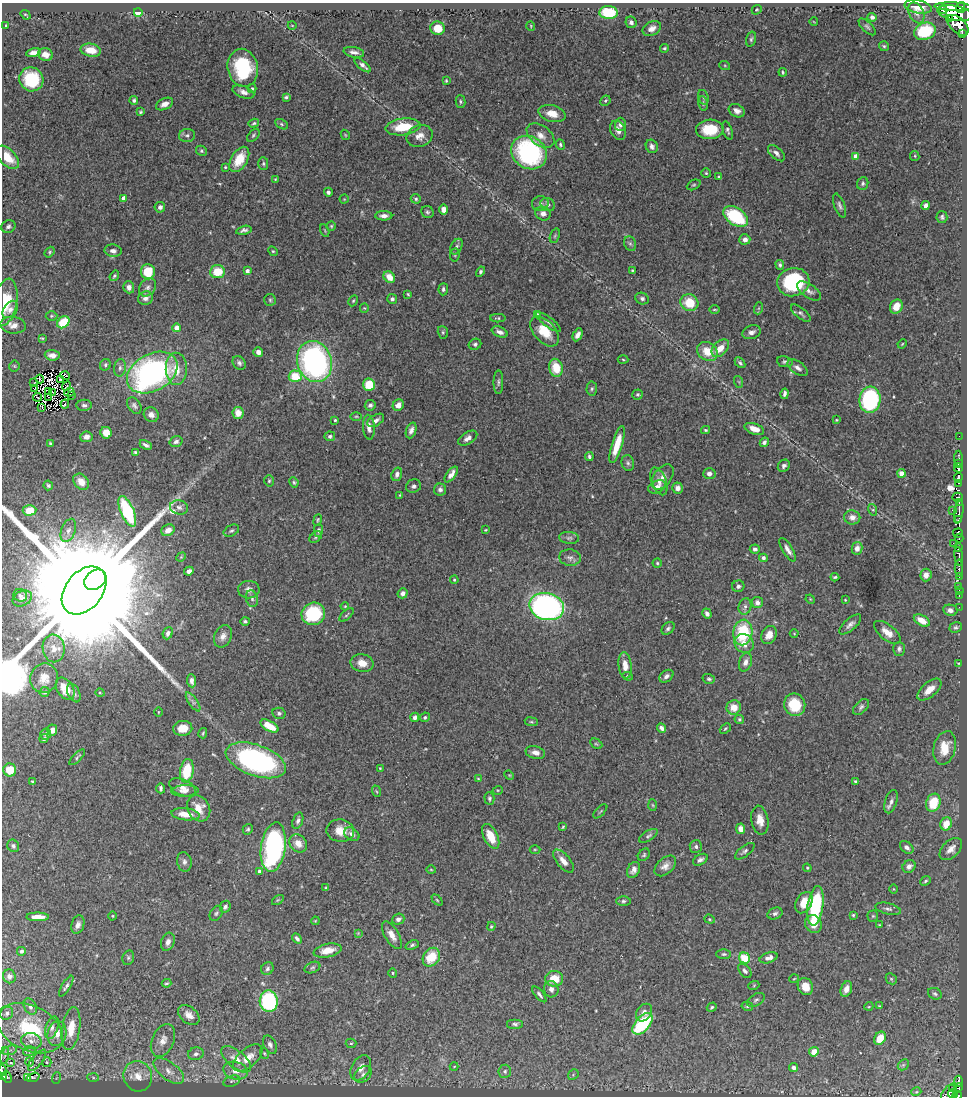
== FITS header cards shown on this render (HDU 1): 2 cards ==
NAXIS1  =                  965
NAXIS2  =                 1094

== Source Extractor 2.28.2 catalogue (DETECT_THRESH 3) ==
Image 965 x 1094 px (HDU 1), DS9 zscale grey, 1 PNG px = 1 image px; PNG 969 x 1098 px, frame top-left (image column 1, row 1094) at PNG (2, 3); each listed source drawn as its Kron ellipse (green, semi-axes under 4 px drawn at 4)
Background 0.788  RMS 0.026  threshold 0.0794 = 3 sigma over >= 5 px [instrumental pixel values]
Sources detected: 505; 9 with non-positive FLUX_AUTO (blend fragments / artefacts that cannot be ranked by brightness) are neither listed nor drawn; the other 496 listed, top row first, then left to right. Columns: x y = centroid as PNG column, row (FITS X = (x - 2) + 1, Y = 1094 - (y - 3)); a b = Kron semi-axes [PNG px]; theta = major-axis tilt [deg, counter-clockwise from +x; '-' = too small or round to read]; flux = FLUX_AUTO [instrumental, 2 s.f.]
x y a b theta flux
918 7 14 6 -11 24
953 7 18 4 -2 1400
961 7 5 4 - 320
757 10 5 4 - 2.3
943 10 4 4 - 270
138 12 4 3 - 73
609 13 9 6 -3 84
916 13 11 7 -63 9.5
955 13 18 7 -11 2100
26 15 5 2 - 1.8
872 17 4 4 - 5.7
949 19 4 2 - 79
631 22 6 5 - 6.4
814 22 4 2 - 1.3
6 25 3 2 - 1.6
292 25 4 3 - 1.3
958 25 13 7 -43 1600
531 26 5 3 - 1.5
867 27 11 5 -45 4.4
437 28 7 6 - 35
652 28 9 6 29 10
925 31 11 8 22 77
962 33 3 2 - 60
751 39 7 4 74 3.6
884 46 5 5 - 2.7
665 48 4 4 - 2.8
91 50 10 6 -10 27
354 52 10 5 -10 8.3
34 53 7 4 13 13
45 55 7 6 - 15
363 65 10 4 -39 7.2
725 66 5 3 - 1.8
243 68 19 15 -78 110
783 72 4 2 - 2.2
31 79 12 11 - 77
446 81 3 2 - 2
252 89 4 4 - 2.1
243 92 11 6 -20 9.2
286 97 4 3 - 2.9
703 97 7 5 -74 3.8
134 100 4 4 - 3.5
460 101 6 4 -75 3
605 101 5 4 - 2.5
703 103 7 4 -82 3.1
165 104 9 5 25 11
737 111 8 6 -28 9.5
140 112 4 3 - 2.5
552 114 14 8 -15 21
254 123 5 4 - 2.5
281 124 7 4 -28 2.8
620 124 6 5 - 7.3
403 127 17 8 8 56
710 129 14 9 2 48
618 130 10 7 -65 11
728 130 9 4 -72 3.9
187 135 8 6 8 5.7
253 135 8 5 47 3.2
345 135 5 4 - 1.8
541 135 15 10 -37 17
420 136 13 10 23 16
560 144 5 4 - 2.9
652 146 7 6 - 5.9
202 151 6 5 - 2.9
529 153 18 16 -34 260
776 153 10 5 -43 7.3
856 156 4 4 - 18
915 156 5 4 - 2.2
7 157 14 8 -45 33
239 159 14 8 59 40
263 164 6 5 - 3.1
225 167 3 2 - 1.9
706 173 5 5 - 2.5
719 177 4 3 - 3.4
275 179 4 3 - 1.4
863 183 6 5 - 4.1
694 185 7 4 26 2.7
328 192 4 4 - 4.5
124 198 4 3 - 11
344 199 4 4 - 1.8
416 199 5 4 - 3
540 204 8 7 - 6.4
548 204 8 6 -28 5.4
840 206 13 5 -70 6
925 206 5 3 - 7.3
160 207 5 5 - 5.7
444 209 5 4 - 16
427 212 6 6 - 3.6
543 213 8 7 - 9.4
384 216 8 4 0 9.2
735 216 13 8 -34 130
942 217 6 5 - 3.6
8 226 7 6 - 5.6
331 226 4 4 - 2.2
244 230 8 4 13 5.1
325 230 7 2 -69 1.4
555 236 8 4 70 3.2
745 239 5 5 - 7.7
630 244 7 6 - 4
456 247 8 5 61 4.8
113 251 8 6 -10 8.3
273 251 5 4 - 2.4
50 252 6 4 51 2.6
455 255 7 4 83 2.7
780 265 5 4 - 3.8
632 270 3 3 - 1.8
247 271 4 3 - 7.8
148 272 7 7 - 48
217 272 7 6 - 44
480 272 5 4 - 3.4
114 276 5 4 - 2.5
389 277 6 5 - 26
793 282 16 14 13 140
129 287 6 5 - 8.7
148 287 10 7 51 7.8
443 289 6 4 87 4.5
809 291 14 6 -34 8.3
408 294 3 3 - 1.9
145 298 7 6 - 8.7
392 299 5 5 - 4.9
642 299 7 5 -25 4.8
270 300 6 6 - 3.1
353 301 6 4 61 2.5
5 302 24 11 80 47
689 303 9 8 - 47
896 307 7 6 - 23
364 308 4 4 - 1.9
759 308 6 4 71 2.5
10 309 9 6 55 7.8
714 310 5 2 - 2
801 313 12 5 -40 5
538 314 4 4 - 1.5
51 316 6 5 - 3
498 318 7 4 -1 2.6
63 322 7 5 42 57
548 322 15 4 -36 6.3
13 325 13 8 -8 12
177 328 4 4 - 21
545 331 18 10 -47 37
443 332 6 5 - 3
500 332 8 5 -23 8.3
752 332 9 6 19 8.5
578 335 7 4 63 8
42 338 4 2 - 2.1
475 344 6 5 - 4.3
902 344 5 3 - 1.7
720 348 10 6 45 22
707 351 11 9 -35 32
258 352 5 4 - 11
52 355 7 5 -5 13
623 360 5 3 - 1.9
314 362 21 17 -72 480
785 362 8 5 -9 4.1
239 363 7 6 - 4.9
740 363 6 4 -46 3.2
105 365 6 5 - 3.4
14 366 5 5 - 2.4
120 368 9 6 80 5.4
556 368 9 6 -77 42
797 368 11 6 -34 8.5
176 369 16 10 -89 31
152 372 27 18 29 460
65 376 5 2 - 3.9
295 376 6 6 - 48
40 379 4 2 - 0.77
61 379 3 2 - 2.4
498 382 12 5 90 4.5
739 382 6 4 -71 2.3
34 383 2 2 - 2.8
369 385 6 6 - 54
67 386 5 2 - 1.8
35 389 3 2 - 1.6
592 389 7 5 86 3.5
49 392 2 2 - 1.7
53 392 3 2 - 1.3
69 392 5 2 - 1.1
638 394 5 5 - 3.2
785 394 5 3 - 5
71 396 2 2 - 1
37 397 4 2 - 1.3
49 397 2 2 - 0.36
870 400 13 10 84 190
65 404 4 3 - 0.54
84 405 8 5 1 4.8
370 405 5 5 - 5
398 405 6 5 - 12
134 406 9 6 -55 5.3
42 407 2 2 - 1.6
238 413 6 5 - 21
151 415 8 7 - 9.7
356 416 5 3 - 2
335 420 3 3 - 2.4
376 420 9 5 33 7.6
836 420 4 3 - 1.6
369 427 12 6 -85 11
754 429 10 5 -19 18
411 430 8 5 70 7.7
705 430 4 3 - 2.4
106 433 6 5 - 21
330 436 5 5 - 4.3
959 436 2 2 - 3.5
86 437 6 5 - 9.5
468 438 10 6 32 9.2
176 442 7 5 17 5.8
764 442 5 4 - 5.3
50 444 4 3 - 2.7
146 445 6 3 -28 4.8
617 445 19 5 73 37
135 452 4 4 - 3
589 457 4 3 - 3.8
958 458 8 3 89 33
628 463 8 6 -76 4.4
959 463 3 3 - 150
784 466 6 5 - 5
958 468 5 4 - 490
901 473 4 4 - 20
397 474 7 5 72 6.5
709 474 6 5 - 7.9
451 475 9 4 54 12
663 477 14 8 54 12
958 478 5 3 - 430
269 481 5 4 - 2.7
659 481 14 7 -69 10
81 482 9 7 -48 20
294 482 5 3 - 2.5
958 483 3 3 - 89
48 485 5 4 - 3.1
413 486 8 6 23 5
657 487 9 6 23 11
677 488 5 5 - 10
440 490 6 6 - 5
400 495 4 3 - 1.6
958 497 5 4 - 150
959 502 3 2 - 110
179 507 9 7 -16 6.7
30 510 7 5 4 35
873 510 6 4 -72 2.5
952 510 3 2 - 50
127 511 16 6 -67 140
959 512 12 4 81 230
852 517 8 7 - 11
318 520 6 3 70 2.2
959 520 3 2 - 53
68 530 12 7 70 9.5
168 530 7 5 29 15
318 530 6 4 89 5.2
486 530 3 2 - 1.5
231 531 8 5 27 3.9
958 533 5 4 - 350
316 537 7 4 39 3.3
569 538 10 6 -5 5.6
959 538 4 2 - 86
953 543 2 2 - 6.9
959 547 4 3 - 210
857 548 6 5 - 10
755 549 5 4 - 5.6
788 550 13 5 -59 9.9
959 556 9 3 -82 470
181 557 5 4 - 1.9
570 558 11 8 -6 7.2
763 558 4 4 - 7.1
657 563 4 4 - 2.3
959 568 8 3 -90 50
189 571 5 4 - 7.3
926 575 6 5 - 12
959 576 3 2 - 35
835 577 4 3 - 2.5
95 580 12 9 37 8100
454 580 4 3 - 2.5
738 586 6 5 - 5.6
959 586 2 2 - 2.1
84 590 27 18 51 160000
249 590 11 9 -2 11
959 590 2 2 - 4.2
403 593 5 5 - 7.5
20 595 7 6 - 4.3
959 595 3 2 - 8.9
22 598 10 7 27 8.3
252 599 8 6 -73 4.9
810 599 5 4 - 1.6
845 600 3 2 - 1.5
757 603 5 5 - 7.8
345 606 4 4 - 1.5
745 606 8 6 75 6
547 607 18 13 -13 690
959 607 2 2 - 5.4
950 610 7 5 -10 8.2
707 613 5 4 - 5.1
313 614 12 11 - 120
346 615 8 4 42 2.6
922 620 8 5 -30 21
245 621 5 4 - 3.5
850 624 13 6 42 8.2
956 627 6 5 - 3.5
668 628 7 5 43 4.3
743 632 13 9 80 100
887 632 16 7 -38 19
168 633 6 5 - 6.4
794 634 4 3 - 1.4
769 635 9 7 61 16
223 636 11 8 65 11
744 643 10 9 - 18
54 648 14 11 -82 20
899 649 7 5 90 4.9
745 662 9 6 73 9.3
362 663 11 9 -13 18
958 663 4 2 - 1.2
625 665 13 6 -84 19
628 676 5 4 - 2.4
666 676 8 5 36 6.7
44 678 15 13 69 18
709 679 6 5 - 3.2
192 681 7 4 -84 7
65 689 12 8 -57 21
929 690 14 7 41 21
45 692 5 5 - 4
74 693 10 6 -65 5.9
100 693 5 3 - 1.7
193 702 11 4 -55 5.8
795 705 11 10 - 55
734 707 7 7 - 23
861 707 10 6 45 5
158 712 5 3 - 1.5
279 713 6 5 - 4.3
415 717 5 4 - 5.4
425 717 5 4 - 2.9
739 719 5 4 - 2.8
531 722 6 3 -8 2.2
269 726 10 5 -29 34
183 728 9 7 8 27
662 728 5 3 - 7
725 729 6 4 41 2.3
52 730 6 5 - 11
203 733 5 4 - 2.1
46 734 5 5 - 3.5
44 738 4 3 - 4.2
596 744 6 4 -29 2.9
945 748 17 11 77 33
535 752 10 6 -13 11
77 757 10 3 44 3.2
256 760 31 15 -19 360
380 768 4 3 - 1.6
10 770 6 6 - 38
187 771 12 6 80 63
509 775 5 4 - 1.9
478 779 4 3 - 1.4
33 781 3 3 - 2.5
855 781 3 3 - 2.2
161 788 5 3 - 3.9
183 788 14 8 -24 14
498 790 5 3 - 1.7
185 791 14 6 2 9
376 791 6 3 -70 2.2
489 798 6 5 - 3.6
891 802 12 6 72 7.5
933 803 9 7 72 53
653 805 6 4 -87 2.3
199 808 14 11 -60 27
600 811 9 2 45 1.8
186 814 14 6 -6 26
760 820 14 8 -80 18
298 821 8 5 72 4.9
946 824 7 5 65 26
563 827 4 3 - 2
248 829 5 5 - 3.5
741 829 5 4 - 13
340 831 14 11 -9 22
352 834 8 6 -34 9.4
491 836 13 7 -63 36
648 836 10 5 32 4.1
298 843 10 8 -46 18
13 846 6 5 - 5.4
273 847 25 12 82 340
696 847 6 6 - 4.7
907 847 8 5 -41 7.1
535 849 5 3 - 1.9
951 849 13 8 44 15
745 851 12 5 38 4.8
644 855 7 5 48 3
700 860 8 5 30 5.6
563 861 14 6 -50 16
184 862 10 7 -79 6.9
665 866 12 8 42 11
909 866 7 6 - 7.9
807 868 4 4 - 2
431 870 5 3 - 1.5
634 870 8 6 62 8.9
260 871 3 3 - 9.1
926 881 6 4 39 3
326 888 4 3 - 2.1
893 889 5 3 - 1.5
278 900 6 4 35 2.3
437 900 6 4 -46 2.3
623 901 7 5 1 3.8
804 903 11 7 61 25
815 906 20 8 82 140
225 907 6 5 - 5.1
888 909 13 5 -13 6.2
216 913 8 5 56 3.9
775 914 8 5 23 4.8
853 915 4 4 - 2.4
113 916 4 3 - 1.6
873 916 5 5 - 2.4
38 917 11 4 -1 18
398 919 6 5 - 6.3
710 919 5 4 - 2.5
315 921 4 3 - 1.5
813 924 9 8 - 16
78 925 9 6 73 7.9
879 925 3 2 - 1.6
491 926 4 3 - 2
358 933 4 4 - 1.5
392 935 15 7 -59 16
297 938 5 3 - 4.5
168 942 9 6 71 9.3
412 945 7 4 23 3.6
21 951 4 4 - 4.2
328 951 14 6 12 21
724 954 7 5 0 3.3
431 957 10 8 54 46
128 958 7 5 75 3.6
745 958 6 5 - 52
769 958 9 5 17 8.8
312 967 8 5 22 3.9
267 969 7 6 - 4.6
745 971 8 5 -50 4.8
393 973 5 4 - 2.3
9 976 7 6 - 7.1
554 979 9 7 -2 32
794 979 5 3 - 1.4
891 979 6 5 - 2.4
167 983 5 3 - 2.4
754 985 6 3 20 1.9
66 986 12 4 58 4.7
805 986 9 7 -63 19
551 989 8 7 - 8.6
846 989 8 5 68 11
539 994 9 4 -50 4.8
935 994 7 5 -25 3.9
756 1000 10 5 33 4.6
269 1001 11 9 -85 190
30 1006 8 6 -62 7.1
747 1006 6 4 -11 2.9
869 1006 4 3 - 1.7
879 1006 3 2 - 1.6
712 1007 5 4 - 2.6
7 1013 7 6 - 5.3
644 1013 9 7 54 9.8
189 1015 12 8 -40 13
515 1024 8 5 0 4.3
643 1024 13 7 48 120
30 1028 35 22 -25 130
52 1028 11 6 71 8.5
71 1028 21 9 81 36
57 1034 12 9 77 17
880 1038 7 5 58 28
163 1040 17 11 66 18
31 1041 10 8 -11 9.9
351 1043 5 4 - 2.4
270 1045 10 6 -63 7
10 1050 7 4 19 5
29 1051 6 5 - 3.7
814 1052 5 4 - 19
264 1053 5 4 - 2.2
196 1054 8 6 15 6.2
4 1055 9 4 81 4.1
248 1058 17 9 41 25
236 1059 18 8 -40 21
37 1060 13 5 52 4.9
11 1062 3 3 - 5.9
29 1062 5 3 - 1.9
47 1062 5 4 - 2.6
903 1065 6 4 44 2.8
454 1066 4 3 - 1.4
361 1068 13 9 59 16
794 1068 4 4 - 6.5
2 1070 5 2 - 3.6
169 1071 18 8 -37 17
235 1071 12 9 -16 17
505 1071 6 6 - 4.4
363 1074 10 7 39 8.1
573 1075 6 4 47 2.4
3 1076 4 3 - 64
138 1076 15 14 - 27
7 1077 6 4 -62 12
28 1077 3 2 - 1.8
33 1077 6 2 18 2.8
56 1078 6 3 71 2.1
93 1078 6 4 -3 2.7
232 1081 9 5 17 4
959 1081 5 3 - 220
953 1088 3 3 - 42
959 1088 4 4 - 94
916 1092 5 3 - 1.6
949 1093 10 6 52 200
953 1094 5 3 - 100
957 1095 4 3 - 270
At the frame edge (FLAGS 8, measured only in part): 4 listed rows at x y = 5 302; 2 1070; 3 1076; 957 1095
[9 non-positive-flux detections neither listed nor drawn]